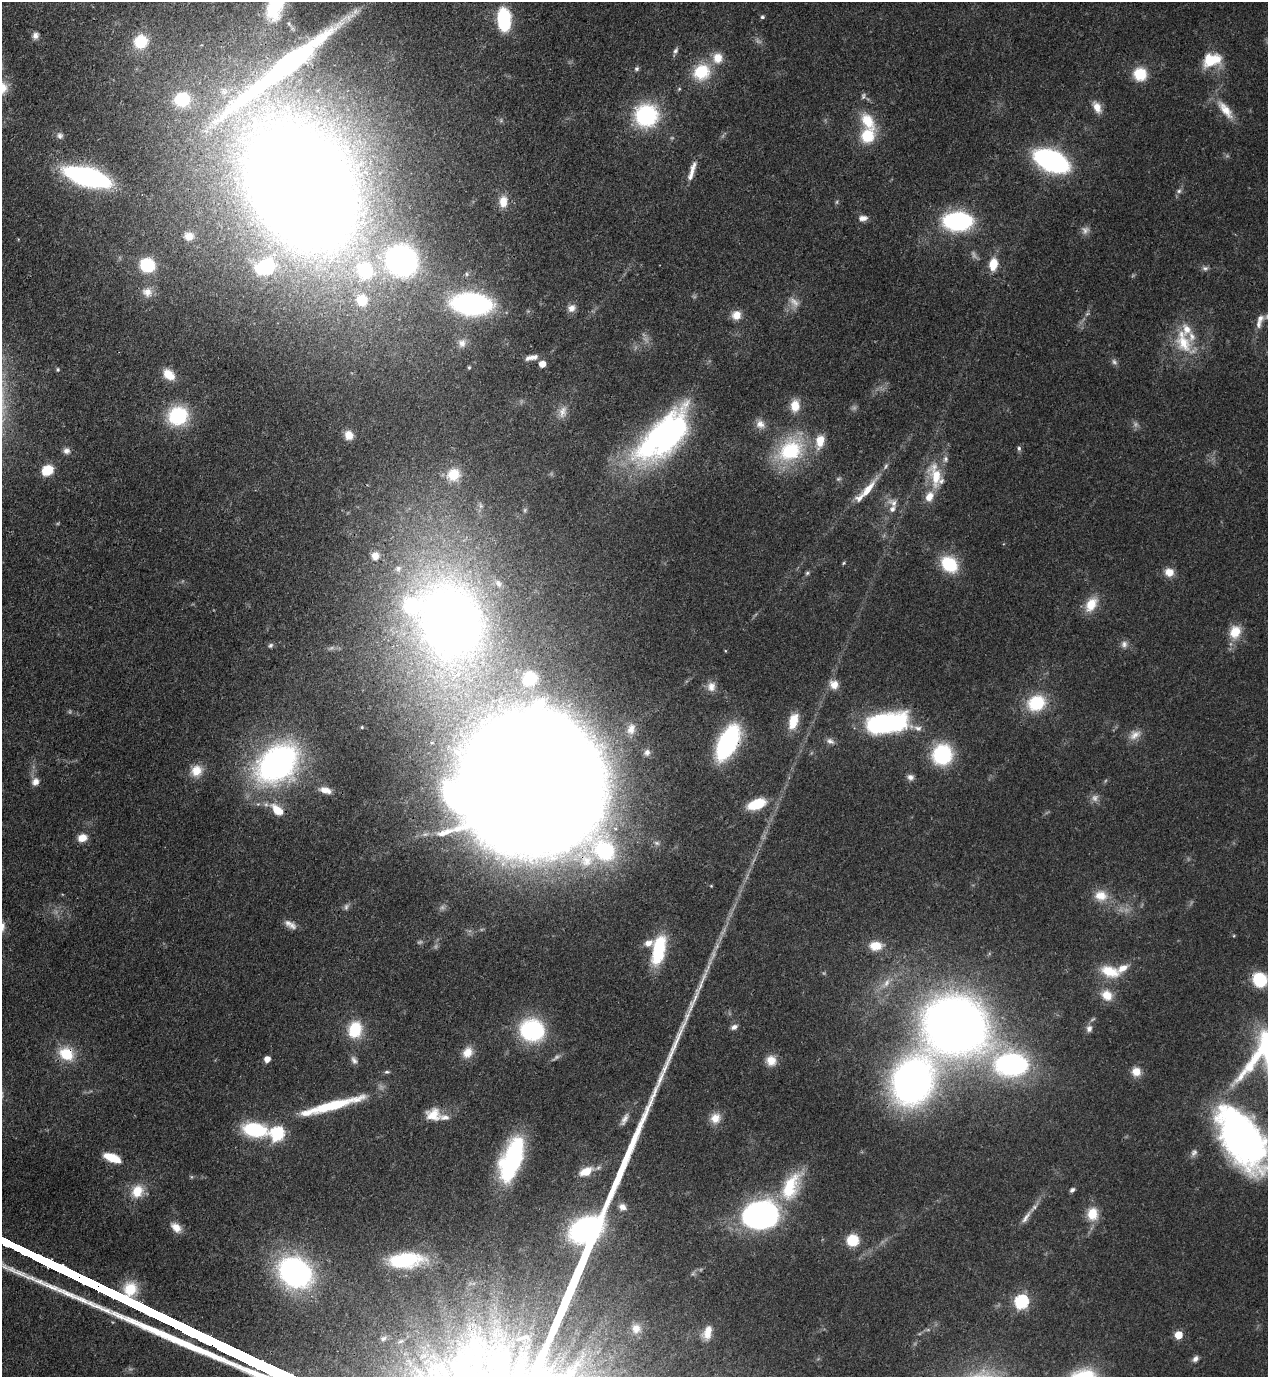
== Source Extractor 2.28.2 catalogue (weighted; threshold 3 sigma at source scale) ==
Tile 11 of 4 x 4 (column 3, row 3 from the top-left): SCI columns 2886-4151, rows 1416-2790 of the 5638 x 5579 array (HDU 1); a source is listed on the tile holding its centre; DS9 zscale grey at full resolution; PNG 1270 x 1379 px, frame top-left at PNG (2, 2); no overlay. Shown black and unused: <1% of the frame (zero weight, under 3 of 4 exposures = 7% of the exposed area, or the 3 px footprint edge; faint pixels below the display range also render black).
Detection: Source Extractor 2.28.2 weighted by HDU 2 'WHT'; one run over the whole footprint, this tile lists its part. Background 0.0508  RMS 0.0034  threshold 0.0152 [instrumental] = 3 sigma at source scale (4.5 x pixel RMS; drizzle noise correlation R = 1.50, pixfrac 1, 0.05/0.05 arcsec/px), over >= 5 px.
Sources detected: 189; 12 too faint to see at this stretch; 5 inside a brighter object's white glare — not listed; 17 inside a brighter listed object's ellipse — not listed separately; the other 155 listed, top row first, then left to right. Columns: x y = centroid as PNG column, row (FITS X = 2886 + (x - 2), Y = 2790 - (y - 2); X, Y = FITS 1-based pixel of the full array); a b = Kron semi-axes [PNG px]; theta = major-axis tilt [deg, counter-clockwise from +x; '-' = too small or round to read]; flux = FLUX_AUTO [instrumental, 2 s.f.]
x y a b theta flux
762 17 5 5 - 0.63
504 19 16 9 -87 33
35 35 8 7 - 1.6
141 42 17 15 40 11
676 50 10 6 62 1.1
718 58 15 13 86 5.3
1212 60 24 15 19 11
289 63 153 24 38 110
637 69 6 5 - 0.77
701 72 20 18 33 14
1140 74 12 12 - 11
679 89 5 4 - 0.41
863 96 8 6 77 0.84
182 99 11 10 - 21
1097 107 14 8 -63 4
1225 110 30 11 -51 6.6
646 115 19 19 - 39
60 136 10 9 - 1.5
867 136 17 15 62 12
1051 161 23 12 -24 100
692 170 24 7 68 3.2
87 177 31 12 -15 110
301 190 98 72 -58 980
1179 191 7 6 - 0.9
503 202 15 10 86 4.6
863 218 11 6 4 2.1
958 221 17 11 1 85
1085 230 12 9 51 1.9
189 236 12 10 7 3.2
402 261 23 22 - 110
993 264 14 9 80 6.7
147 265 11 10 - 21
266 267 14 10 19 38
1205 268 9 7 -8 1.1
365 271 30 27 -48 30
467 274 6 5 - 0.7
147 292 15 13 -22 3.9
362 300 11 10 - 11
471 304 28 15 -4 92
572 308 10 9 - 2.3
1087 314 6 4 19 0.57
736 315 11 10 - 3.6
1260 318 12 10 44 2.5
1183 342 40 21 -61 14
462 343 13 11 83 2.9
529 358 14 7 17 1.9
1114 362 9 6 -54 1.1
542 364 5 5 - 4.8
469 367 5 4 - 0.45
58 370 6 5 - 0.53
169 375 15 10 -44 5.6
795 406 14 10 84 5.4
563 412 17 11 74 3.2
178 416 21 19 17 23
760 424 13 11 -39 2.9
349 435 10 9 - 3.5
666 439 66 36 45 100
1019 448 7 5 -87 0.84
790 450 35 25 35 30
66 451 9 8 - 1.6
886 466 10 5 61 0.97
47 470 9 7 24 12
453 474 17 15 36 8.5
936 475 35 15 -79 12
838 479 7 5 2 0.68
868 489 28 8 52 6.6
894 503 19 10 -28 3.4
375 556 8 8 - 2.6
844 563 5 4 - 0.42
949 564 17 13 -43 18
398 568 9 7 28 1.4
1169 572 11 10 - 3.9
807 573 6 5 - 0.63
498 583 12 7 -52 1.9
1091 604 22 13 57 7.2
451 620 62 50 -73 340
1235 632 18 15 68 6.9
1124 644 10 9 - 1.7
270 645 7 6 - 0.82
530 678 10 9 - 11
834 684 13 12 - 3.8
711 687 12 11 - 2.9
1036 703 20 16 24 16
793 721 20 11 72 7.3
886 723 34 15 10 83
362 727 4 3 - 0.43
918 728 11 7 -9 1.9
631 729 15 10 75 2.7
1135 735 18 11 30 3.4
830 741 12 8 -21 1.7
728 742 23 12 63 73
647 752 10 8 71 1.4
942 754 16 16 - 33
277 763 46 32 39 100
196 771 15 14 - 5.5
910 777 9 8 - 1.6
35 782 10 9 - 2.4
532 785 83 75 -32 3900
325 790 14 7 -14 3.2
756 804 18 9 20 13
277 810 20 11 -44 6.6
82 838 10 8 13 3.9
711 886 4 4 - 0.32
1101 896 18 15 -9 6.1
346 907 9 7 69 1.1
290 925 17 7 -29 2.4
876 946 14 10 0 6.2
658 950 31 13 78 22
1109 971 24 13 -18 9.6
1260 980 14 12 -48 16
886 983 17 8 52 3.8
1107 995 15 12 -37 5.6
955 1025 47 42 -15 370
734 1027 9 6 25 1.5
1089 1028 9 8 - 1.7
355 1029 18 14 75 13
532 1030 23 22 - 35
467 1052 15 12 60 4.3
66 1054 14 11 -30 13
267 1059 5 5 - 3.7
354 1060 12 7 -60 1.5
771 1060 13 12 - 4.3
1011 1064 34 23 -2 67
387 1072 7 5 -8 0.66
1136 1072 10 10 - 4
912 1081 47 36 63 150
333 1105 67 10 15 23
433 1115 17 15 -1 6.2
715 1118 13 12 - 4.3
624 1119 19 6 64 2.1
254 1130 25 14 -9 24
277 1133 7 6 - 56
1242 1139 73 37 -57 140
1194 1152 11 7 51 1.4
112 1158 17 8 -21 8.8
512 1159 45 19 70 44
586 1171 18 10 24 5.6
791 1186 42 21 65 19
1072 1190 6 5 - 0.91
137 1191 17 14 60 7.2
622 1207 10 9 - 2.1
1092 1214 15 13 82 6.9
760 1215 31 23 12 99
1026 1217 22 6 55 2.6
176 1227 14 9 -41 3.4
853 1240 10 10 - 12
405 1260 40 16 5 25
295 1272 25 20 -31 110
1021 1301 6 6 - 64
636 1328 13 11 89 3
707 1333 16 9 72 4.1
1178 1335 5 5 - 10
526 1337 22 19 30 10
383 1338 10 7 24 1.3
1195 1359 8 6 45 1.4
Overlapping masked pixels (flux is a lower limit): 6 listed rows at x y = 289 63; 301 190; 728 742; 532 785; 658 950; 66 1054
Isophote crosses this tile's border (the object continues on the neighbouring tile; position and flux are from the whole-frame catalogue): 3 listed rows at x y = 1260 318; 1260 980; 1242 1139